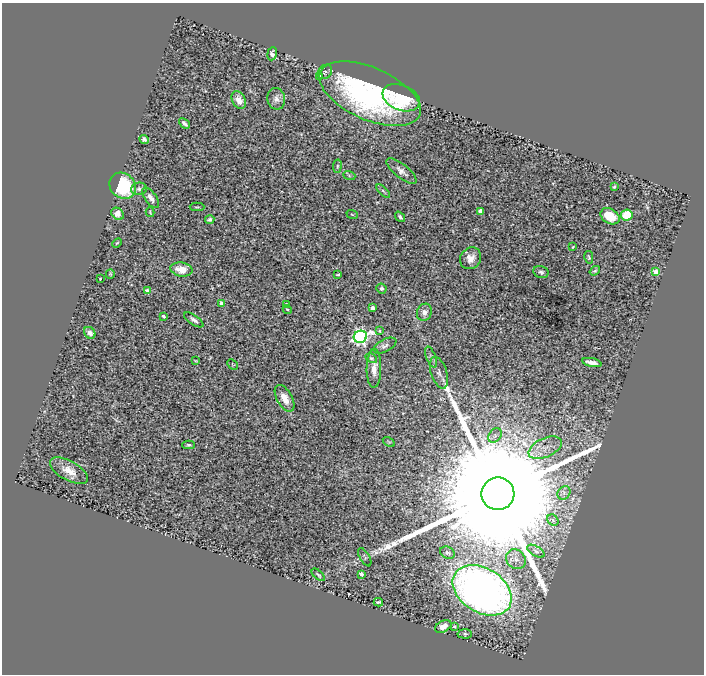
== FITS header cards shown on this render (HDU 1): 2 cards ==
NAXIS1  =                  702
NAXIS2  =                  672

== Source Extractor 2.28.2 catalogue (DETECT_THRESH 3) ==
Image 702 x 672 px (HDU 1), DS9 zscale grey, 1 PNG px = 1 image px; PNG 706 x 676 px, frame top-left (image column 1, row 672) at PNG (2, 3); each listed source drawn as its Kron ellipse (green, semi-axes under 4 px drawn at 4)
Background 0.486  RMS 0.023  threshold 0.0684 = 3 sigma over >= 5 px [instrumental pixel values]
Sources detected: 77; all 77 listed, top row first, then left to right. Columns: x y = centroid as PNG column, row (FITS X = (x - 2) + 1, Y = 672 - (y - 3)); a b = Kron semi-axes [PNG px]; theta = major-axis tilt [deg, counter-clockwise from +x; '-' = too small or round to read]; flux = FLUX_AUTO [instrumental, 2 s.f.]
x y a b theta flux
272 54 7 5 82 5.2
325 72 8 6 43 4.7
320 76 4 3 - 1.8
370 94 54 26 -24 310
401 98 19 12 -22 56
276 99 11 9 -78 8.9
239 100 9 6 -64 12
184 123 6 3 -42 3.9
144 139 5 4 - 4.4
337 166 7 3 82 1.8
401 171 18 7 -39 9.3
349 175 6 4 -20 2.3
123 186 14 12 -43 110
614 187 3 2 - 1.6
139 189 8 6 6 4.3
383 191 9 3 -44 2.3
151 198 12 6 -54 8.7
197 207 7 2 0 1.6
481 211 4 4 - 15
150 212 5 2 - 1.5
118 214 7 5 -42 13
352 214 6 3 -20 1.5
627 215 6 5 - 51
610 216 10 7 -31 32
400 217 6 3 -51 3.1
210 219 4 4 - 3.3
117 243 5 3 - 1.6
573 247 3 2 - 1.4
589 257 6 3 -78 2.2
471 258 11 10 - 13
181 269 11 7 -9 18
595 271 5 4 - 2.7
541 272 8 6 -14 4.2
656 272 4 4 - 32
110 274 5 4 - 1.6
338 275 4 2 - 1.4
100 279 2 2 - 1.1
381 289 5 4 - 3.4
147 291 4 4 - 9.3
222 304 4 4 - 14
286 304 3 3 - 2.8
372 308 4 3 - 10
287 309 5 3 - 1.9
424 312 9 7 69 9
163 316 4 3 - 2.1
194 320 11 5 -35 5.4
380 331 3 2 - 1.3
90 333 6 5 - 7.2
360 337 7 6 - 530
385 346 12 6 27 5.6
431 357 11 4 -70 4.3
371 358 6 4 -30 3
196 361 3 2 - 1.3
592 362 10 4 -13 9.3
233 364 6 3 -44 1.2
374 368 19 7 89 15
439 373 16 8 -72 8.4
284 398 15 7 -60 16
495 436 8 6 55 5.2
389 442 6 4 -32 2.1
189 445 6 3 0 2.2
545 448 18 9 24 19
69 471 21 9 -30 19
564 493 7 6 - 4.3
498 494 16 16 - 170000
553 520 6 5 - 2.5
536 551 9 5 -30 4.6
447 553 8 6 -24 3.8
365 557 10 4 -60 2.5
516 559 10 9 - 11
361 574 4 3 - 8.4
318 575 8 3 -43 2.3
482 590 32 22 -32 1300
378 602 5 2 - 2.4
443 626 9 5 27 13
454 627 4 3 - 1.5
465 634 7 4 -3 2.6